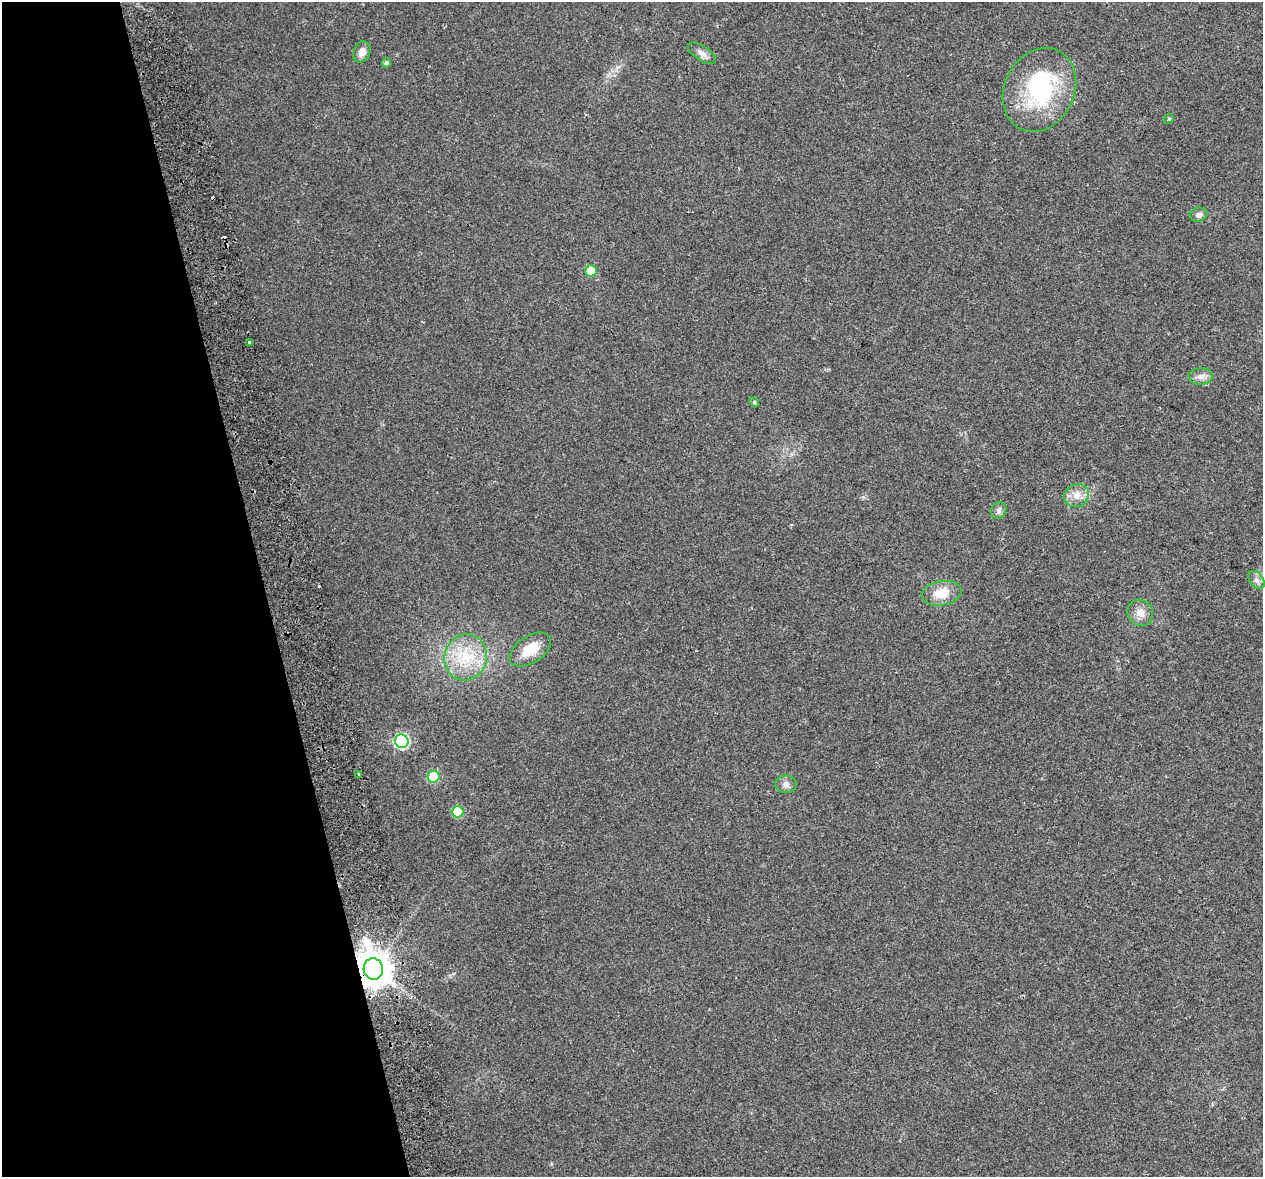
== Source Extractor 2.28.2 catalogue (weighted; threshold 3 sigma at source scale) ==
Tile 5 of 4 x 4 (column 1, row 2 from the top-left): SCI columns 58-1318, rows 2453-3627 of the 5157 x 4856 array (HDU 1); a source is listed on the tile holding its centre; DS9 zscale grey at full resolution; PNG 1265 x 1179 px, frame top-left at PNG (2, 2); each listed source drawn as its Kron ellipse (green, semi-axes under 4 px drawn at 4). Shown black and unused: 21% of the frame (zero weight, under 2 of 3 exposures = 3% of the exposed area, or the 3 px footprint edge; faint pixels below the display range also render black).
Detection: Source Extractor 2.28.2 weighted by HDU 2 'WHT'; one run over the whole footprint, this tile lists its part. Background 0.0212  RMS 0.0071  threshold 0.0319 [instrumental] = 3 sigma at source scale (4.5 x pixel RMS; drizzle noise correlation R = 1.50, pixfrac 1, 0.0396/0.0396 arcsec/px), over >= 5 px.
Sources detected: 28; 2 inside a brighter object's white glare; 3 cosmic-ray / hot-pixel residue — neither listed nor drawn; the other 23 listed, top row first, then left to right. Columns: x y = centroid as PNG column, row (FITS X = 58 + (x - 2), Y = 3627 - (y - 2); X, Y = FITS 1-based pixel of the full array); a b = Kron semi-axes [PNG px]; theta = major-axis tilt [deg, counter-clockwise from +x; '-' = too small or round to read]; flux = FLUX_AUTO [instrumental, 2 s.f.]
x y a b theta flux
362 52 11 8 69 5.3
702 53 16 7 -33 4.1
386 63 4 4 - 2.1
1039 90 43 35 63 69
1169 119 5 4 - 1
1199 215 9 7 16 2.7
591 271 6 6 - 13
250 342 3 3 - 2.4
1201 376 12 8 3 4.3
754 402 5 4 - 0.91
1077 496 13 11 24 7.3
999 510 8 7 - 2.5
1256 580 10 6 -53 3
942 593 20 12 10 14
1140 613 13 12 - 6.7
530 650 23 13 33 16
466 657 23 21 72 27
402 741 7 6 - 110
358 774 3 2 - 1.2
434 777 6 6 - 42
786 784 11 9 -1 3.5
458 812 6 5 - 31
373 969 11 9 -75 1700
Overlapping masked pixels (flux is a lower limit): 1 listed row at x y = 373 969